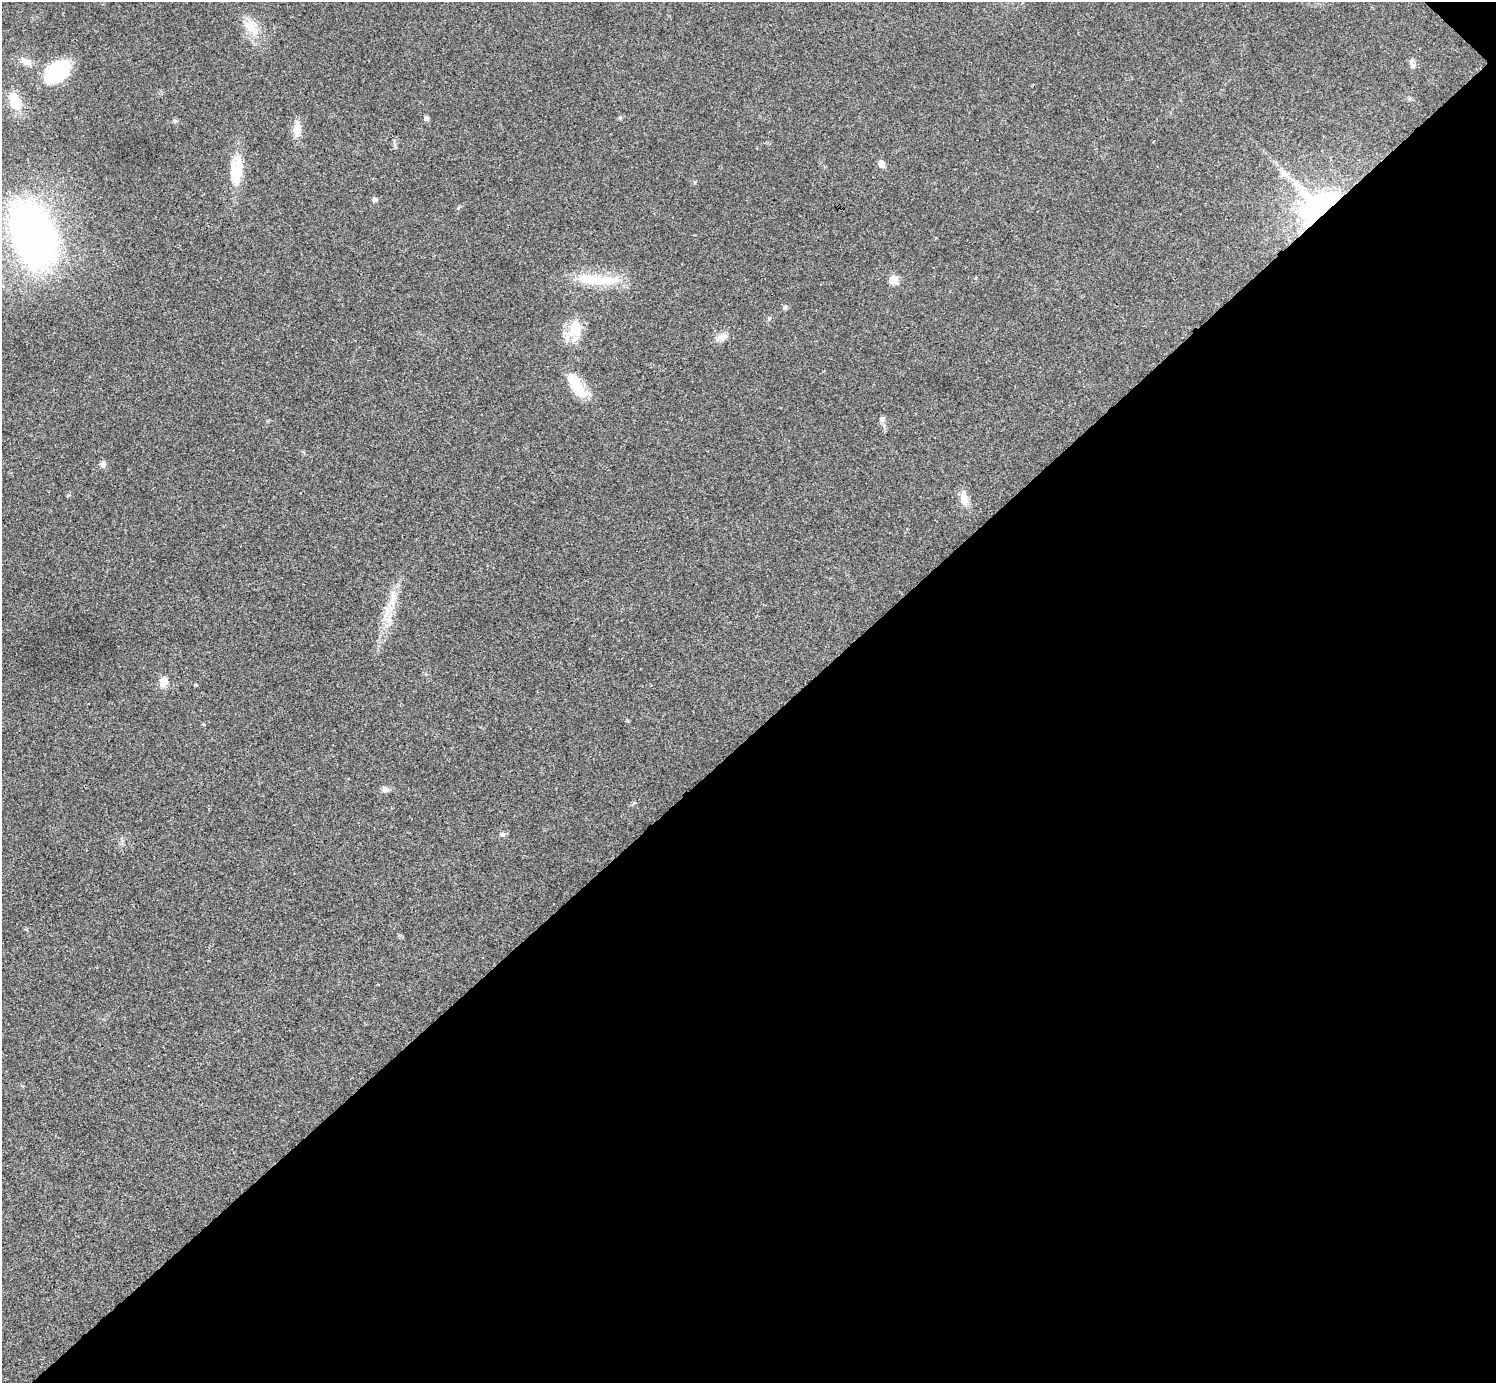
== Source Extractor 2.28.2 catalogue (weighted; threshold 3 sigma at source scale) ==
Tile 12 of 4 x 4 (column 4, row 3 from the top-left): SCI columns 4503-5996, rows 1690-3070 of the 5999 x 5999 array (HDU 1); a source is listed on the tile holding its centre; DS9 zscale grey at full resolution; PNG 1498 x 1385 px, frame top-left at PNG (2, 2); no overlay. Shown black and unused: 47% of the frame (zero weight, under 3 of 4 exposures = <1% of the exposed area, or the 3 px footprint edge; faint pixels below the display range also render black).
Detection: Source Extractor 2.28.2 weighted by HDU 2 'WHT'; one run over the whole footprint, this tile lists its part. Background 0.0205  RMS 0.0041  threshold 0.0182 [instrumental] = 3 sigma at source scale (4.5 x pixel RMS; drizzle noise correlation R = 1.50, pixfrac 1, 0.05/0.05 arcsec/px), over >= 5 px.
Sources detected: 30; all 30 listed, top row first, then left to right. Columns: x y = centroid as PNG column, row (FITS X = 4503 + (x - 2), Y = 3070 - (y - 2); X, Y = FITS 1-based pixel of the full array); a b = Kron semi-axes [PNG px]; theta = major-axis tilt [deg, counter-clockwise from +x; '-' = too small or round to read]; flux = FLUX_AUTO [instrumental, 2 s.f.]
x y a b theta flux
251 27 21 15 -55 7.7
25 61 17 9 -28 3.6
1412 65 9 7 -64 1.5
58 71 31 18 39 27
15 101 16 10 -66 11
426 118 6 6 - 0.95
175 121 6 4 -43 0.64
297 132 21 11 81 4.2
394 145 8 4 -81 0.84
881 164 5 5 - 4
237 170 39 16 86 12
1289 178 11 6 -41 2.4
375 199 6 5 - 1.3
1319 207 35 30 24 100
32 234 58 36 -70 240
596 279 62 12 -3 18
893 280 6 5 - 11
785 307 7 5 57 0.85
769 318 5 5 - 0.61
574 329 23 16 53 11
722 337 17 9 23 3
578 386 29 11 -54 14
882 419 8 6 57 1.1
103 464 10 7 -88 1.4
964 498 18 10 -76 4.5
391 603 17 9 30 3.9
163 682 11 8 74 4.1
196 685 5 3 - 0.38
385 790 10 7 -11 1.5
503 834 8 6 15 0.93
Overlapping masked pixels (flux is a lower limit): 1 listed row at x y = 1319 207
Unlisted compact peaks at least as high as the median listed source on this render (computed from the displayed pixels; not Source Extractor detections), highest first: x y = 620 117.